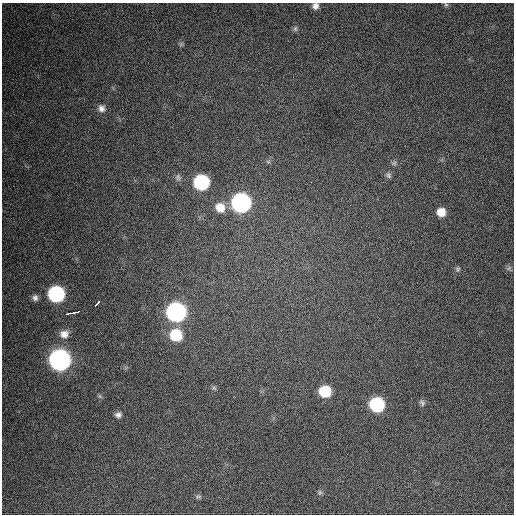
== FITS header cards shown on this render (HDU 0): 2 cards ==
NAXIS1  =                  512 / Axis length
NAXIS2  =                  512 / Axis length

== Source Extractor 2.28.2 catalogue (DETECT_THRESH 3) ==
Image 512 x 512 px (HDU 0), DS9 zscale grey, 1 PNG px = 1 image px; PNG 516 x 516 px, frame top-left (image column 1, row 512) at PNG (2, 3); no overlay
Background 357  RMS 19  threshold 57.9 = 3 sigma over >= 5 px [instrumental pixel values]
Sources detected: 31; all 31 listed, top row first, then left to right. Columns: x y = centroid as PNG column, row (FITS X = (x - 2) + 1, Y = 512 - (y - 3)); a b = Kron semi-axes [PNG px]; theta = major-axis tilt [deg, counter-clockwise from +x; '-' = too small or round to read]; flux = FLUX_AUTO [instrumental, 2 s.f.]
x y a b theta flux
446 5 6 4 -2 1900
315 6 7 7 - 6100
295 29 8 6 75 2900
101 108 9 9 - 6800
268 162 7 4 -1 2100
394 163 7 6 - 3000
389 175 8 7 - 3500
178 177 9 7 -85 3700
201 182 10 9 - 180000
311 182 2 2 - 3000
241 203 10 10 - 530000
220 207 12 11 - 19000
441 212 8 8 - 16000
509 268 9 4 36 2700
458 269 6 6 - 2500
56 294 10 9 - 250000
35 298 8 7 - 4700
97 303 7 3 47 11000
176 312 10 10 - 560000
73 313 14 3 12 19000
64 334 11 9 8 11000
176 335 10 9 - 57000
60 360 10 10 - 900000
214 388 6 5 - 2300
325 391 9 8 - 53000
100 396 7 4 -71 1800
422 403 9 6 -53 3100
377 404 9 9 - 150000
118 415 8 7 - 4700
320 492 7 6 - 2600
198 496 8 5 -5 2700
At the frame edge (FLAGS 8, measured only in part): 1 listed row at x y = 315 6